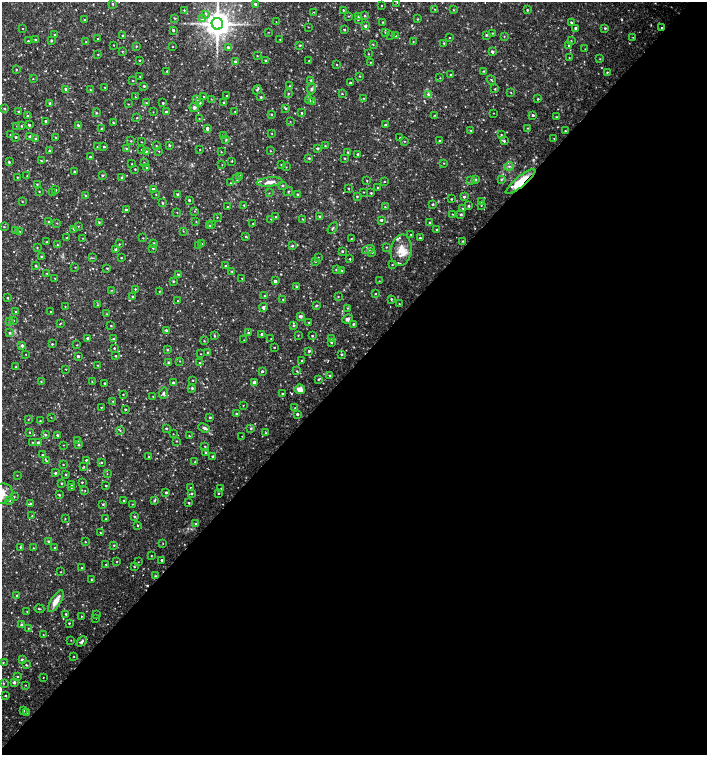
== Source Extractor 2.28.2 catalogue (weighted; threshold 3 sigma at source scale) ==
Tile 12 of 4 x 4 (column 4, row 3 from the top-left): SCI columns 4454-5863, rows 1507-3012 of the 6024 x 6030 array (HDU 1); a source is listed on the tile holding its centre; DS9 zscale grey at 2 x 2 block average (1 PNG px = mean of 2 x 2 image px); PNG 709 x 757 px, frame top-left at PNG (2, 2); each listed source drawn as its Kron ellipse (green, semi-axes under 4 px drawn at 4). Shown black and unused: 52% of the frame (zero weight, under 2 of 3 exposures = <1% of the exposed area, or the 3 px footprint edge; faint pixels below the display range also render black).
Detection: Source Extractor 2.28.2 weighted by HDU 2 'WHT'; one run over the whole footprint, this tile lists its part. Background 0.0326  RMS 0.004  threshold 0.0181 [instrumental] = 3 sigma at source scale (4.5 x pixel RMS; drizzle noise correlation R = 1.50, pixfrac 1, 0.0396/0.0396 arcsec/px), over >= 5 px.
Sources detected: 540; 1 too faint to see at this stretch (2 x 2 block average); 2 cosmic-ray / hot-pixel residue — neither listed nor drawn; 1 coinciding with a brighter row at this scale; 7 inside a brighter listed object's ellipse — not listed separately; of the other 529, all 500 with FLUX_AUTO >= 0.331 (the completeness limit of this list) listed and drawn (29 fainter detections not listed), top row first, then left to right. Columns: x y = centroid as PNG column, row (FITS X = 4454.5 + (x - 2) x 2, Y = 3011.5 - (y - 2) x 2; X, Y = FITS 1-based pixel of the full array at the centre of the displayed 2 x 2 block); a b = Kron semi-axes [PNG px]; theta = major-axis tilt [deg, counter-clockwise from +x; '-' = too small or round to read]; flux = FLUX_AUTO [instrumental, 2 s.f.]
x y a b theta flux
397 2 2 2 - 0.45
113 4 3 2 - 0.92
255 4 3 3 - 2
382 6 2 2 - 0.42
435 9 2 2 - 0.4
184 10 3 2 - 0.67
343 10 2 2 - 0.72
454 10 3 2 - 0.57
527 10 2 2 - 1
314 12 2 2 - 0.39
205 14 4 3 - 2.3
348 16 2 2 - 0.43
358 16 3 2 - 0.67
365 16 2 2 - 0.82
175 18 3 2 - 0.73
203 19 4 4 - 2.3
358 19 2 2 - 0.64
418 19 2 2 - 0.68
84 20 3 2 - 0.63
276 22 2 2 - 0.35
383 22 2 2 - 0.63
571 22 3 2 - 1
217 24 6 5 - 1400
365 26 2 2 - 2.4
308 27 2 2 - 0.35
22 28 2 2 - 0.51
576 28 2 2 - 3.1
605 28 3 2 - 1.1
662 28 3 2 - 1.2
344 29 2 2 - 0.97
173 30 2 2 - 1.8
268 32 2 2 - 0.33
386 32 3 2 - 0.82
492 33 2 2 - 0.48
55 35 2 2 - 0.82
391 35 2 2 - 0.37
486 35 3 2 - 1.1
122 36 2 2 - 0.67
396 36 3 2 - 0.52
504 36 2 2 - 0.47
633 37 3 2 - 0.41
450 38 2 2 - 0.52
98 39 2 2 - 1.1
280 39 2 2 - 0.5
35 40 2 2 - 0.54
28 41 2 2 - 0.91
51 41 2 2 - 1.2
571 41 2 2 - 0.54
86 42 3 2 - 0.58
413 42 2 2 - 0.44
444 43 2 2 - 0.67
373 44 3 2 - 0.6
113 45 2 2 - 0.46
300 45 2 2 - 1
569 45 3 3 - 1.5
136 46 2 2 - 0.66
173 47 2 2 - 0.36
228 47 3 3 - 1.6
585 49 2 2 - 0.42
122 51 3 2 - 0.6
492 52 2 2 - 2.3
98 54 2 2 - 0.54
368 54 2 2 - 0.44
257 56 2 2 - 0.58
569 58 2 2 - 0.45
600 59 2 2 - 0.43
139 60 2 2 - 0.69
265 60 2 2 - 0.91
309 61 3 2 - 0.6
236 62 3 3 - 1.8
370 62 2 2 - 0.36
337 65 2 2 - 0.44
16 69 2 2 - 0.66
167 71 2 2 - 0.7
484 71 3 2 - 0.74
607 72 2 2 - 0.69
451 75 2 2 - 0.85
140 76 2 2 - 0.45
359 76 3 2 - 0.65
440 78 3 2 - 0.4
33 79 2 2 - 0.5
311 80 2 2 - 0.82
491 80 5 2 - 0.66
133 81 2 2 - 0.72
350 83 3 2 - 0.97
144 86 3 2 - 1.3
290 86 2 2 - 0.67
105 87 2 2 - 0.56
66 89 3 2 - 2.7
311 89 6 3 80 1.5
495 89 2 2 - 0.68
90 90 3 2 - 0.56
257 90 5 3 - 1.2
288 93 3 2 - 0.6
342 93 2 2 - 0.53
511 93 4 2 - 0.4
428 94 4 3 - 2.3
226 95 2 2 - 0.43
204 96 2 2 - 0.51
135 97 2 2 - 0.42
261 97 2 2 - 1.3
364 98 2 2 - 0.48
197 99 3 3 - 1
211 99 2 2 - 0.36
538 99 3 2 - 0.66
309 100 4 3 - 1.4
312 101 3 3 - 0.91
224 102 2 2 - 1.7
50 103 2 2 - 1.8
146 103 2 2 - 0.88
163 103 2 2 - 1.2
200 103 3 3 - 1.4
128 104 2 2 - 0.45
4 108 3 2 - 0.83
194 108 4 4 - 1.9
285 108 3 2 - 0.87
18 111 2 2 - 0.83
235 111 2 2 - 0.45
153 112 2 2 - 0.37
166 112 4 2 - 2.4
96 113 3 2 - 0.76
302 113 2 2 - 0.81
494 113 2 2 - 0.34
271 114 2 2 - 0.8
434 115 2 2 - 0.48
533 115 3 2 - 1.3
28 116 3 2 - 1.2
556 117 2 2 - 0.56
137 118 2 2 - 0.54
199 118 2 2 - 0.41
46 121 2 2 - 2.1
290 122 2 2 - 0.35
113 123 2 2 - 0.73
29 125 3 2 - 1.4
385 125 2 2 - 1.3
17 126 2 2 - 0.46
21 126 2 2 - 0.88
79 126 4 2 - 2.4
101 128 3 2 - 0.6
207 128 3 2 - 2.7
528 128 2 2 - 0.46
471 130 2 2 - 0.71
565 131 2 2 - 0.74
272 134 2 2 - 0.4
501 134 2 2 - 0.69
10 135 2 2 - 0.97
30 136 2 2 - 1.2
224 136 4 2 - 1.3
16 137 3 3 - 1.1
56 137 2 2 - 0.4
35 138 2 2 - 1
400 138 2 2 - 0.37
554 138 2 2 - 0.5
226 140 3 3 - 0.82
131 141 2 2 - 0.6
404 141 2 2 - 0.56
440 141 2 2 - 1.8
504 141 4 3 - 1.4
141 142 2 2 - 0.36
156 145 2 2 - 0.44
104 146 2 2 - 0.98
170 146 3 2 - 1.1
325 146 2 2 - 0.51
97 147 2 2 - 0.47
126 148 3 2 - 0.64
318 148 3 2 - 1.6
142 149 2 2 - 0.59
200 149 2 2 - 0.48
49 151 3 2 - 0.93
146 151 3 2 - 1.3
159 151 2 2 - 0.35
270 151 2 2 - 0.46
221 152 2 2 - 0.44
348 152 2 2 - 0.9
358 154 2 2 - 0.97
90 157 3 2 - 1.2
309 158 3 2 - 1.1
345 158 3 2 - 0.81
41 161 2 2 - 0.54
232 161 2 2 - 0.6
9 162 3 3 - 0.88
144 163 2 2 - 0.4
444 163 2 2 - 0.4
132 164 2 2 - 0.4
281 164 2 2 - 0.47
222 165 2 2 - 0.34
509 166 4 3 - 1.3
286 167 2 2 - 0.35
147 168 3 3 - 0.98
135 169 2 2 - 0.57
74 172 2 2 - 1.3
102 175 3 2 - 0.77
27 176 2 2 - 0.44
240 176 3 2 - 1.1
17 177 2 2 - 0.54
122 178 2 2 - 1.7
237 179 3 2 - 1.9
501 179 3 2 - 0.73
471 180 2 2 - 0.53
476 180 3 3 - 1.2
367 181 2 2 - 0.47
384 181 2 2 - 0.54
270 182 13 4 5 5.3
520 182 18 5 39 18
231 183 2 2 - 0.54
37 184 2 2 - 0.73
282 185 3 3 - 0.96
348 188 2 2 - 0.49
378 188 2 2 - 0.52
153 189 2 2 - 2.7
56 190 2 2 - 1.1
39 191 2 2 - 0.52
288 191 5 2 - 0.8
364 192 2 2 - 0.4
53 193 2 2 - 0.38
269 193 3 2 - 0.45
371 193 2 2 - 0.8
156 194 2 2 - 0.51
178 194 2 2 - 1.6
297 194 2 2 - 0.71
86 196 2 2 - 1.5
357 196 2 2 - 0.92
464 197 3 3 - 1.3
452 199 2 2 - 0.77
189 200 2 2 - 1.3
22 201 2 2 - 0.52
482 202 3 2 - 1.8
163 203 2 2 - 0.92
433 204 2 2 - 1.2
244 205 3 2 - 0.69
481 205 2 2 - 0.53
469 206 2 2 - 1.2
227 207 2 2 - 0.55
385 207 3 2 - 0.58
463 208 2 2 - 0.58
126 210 3 2 - 1.6
194 211 2 2 - 0.48
177 212 2 2 - 0.39
453 214 2 2 - 0.43
461 215 2 2 - 1.1
217 217 2 2 - 0.43
276 217 2 2 - 0.59
320 217 3 3 - 1.6
271 219 2 2 - 0.4
302 219 2 2 - 0.5
381 220 2 2 - 1.8
49 222 3 2 - 1.7
99 222 2 2 - 0.74
196 222 3 2 - 0.6
57 223 2 2 - 0.45
253 223 2 2 - 0.51
430 223 3 2 - 1.5
212 224 2 2 - 0.45
209 225 2 2 - 1
78 226 2 2 - 0.5
4 227 2 2 - 0.59
333 228 6 2 56 1.3
74 229 4 2 - 0.74
437 230 2 2 - 0.96
15 231 2 2 - 0.43
20 231 2 2 - 0.52
183 231 3 2 - 0.41
411 234 2 2 - 0.43
246 237 3 3 - 1.1
67 238 3 2 - 0.63
82 238 2 2 - 0.36
143 238 2 2 - 0.5
420 238 2 2 - 1.1
351 239 2 2 - 0.42
463 241 3 3 - 0.61
47 242 2 2 - 0.54
153 243 2 2 - 1.6
119 244 2 2 - 0.49
202 244 3 2 - 0.82
57 245 2 2 - 0.6
198 246 2 2 - 0.47
292 246 3 3 - 1.1
386 247 2 2 - 0.6
37 248 2 2 - 0.58
153 248 2 2 - 0.54
116 249 3 3 - 2.1
368 249 6 4 18 2.2
401 250 16 10 81 13
342 251 2 2 - 1.3
372 252 3 3 - 1.3
42 257 3 3 - 1.2
318 257 2 2 - 0.34
92 258 3 2 - 0.67
121 258 2 2 - 0.66
350 259 2 2 - 0.78
315 261 3 3 - 0.99
392 265 2 2 - 0.51
35 266 2 2 - 1.2
225 266 2 2 - 1.1
75 267 2 2 - 0.36
107 268 2 2 - 0.84
336 270 2 2 - 0.67
341 270 3 2 - 1.1
232 272 3 2 - 0.44
46 273 2 2 - 0.41
178 274 3 2 - 1
55 278 2 2 - 0.78
242 278 2 2 - 0.37
173 281 2 2 - 1.2
275 281 2 2 - 2.5
379 281 2 2 - 0.4
296 286 2 2 - 1.1
135 289 2 2 - 0.71
112 290 3 2 - 0.53
159 291 2 2 - 0.51
376 294 2 2 - 0.81
132 296 2 2 - 0.68
265 296 3 3 - 1.4
338 296 2 2 - 0.55
7 298 2 2 - 0.77
391 299 3 2 - 1
283 300 2 2 - 0.42
178 301 2 2 - 0.33
399 304 2 2 - 0.41
97 305 2 2 - 0.45
316 305 4 2 - 0.77
65 306 2 2 - 0.37
263 307 4 3 - 2.7
347 308 2 2 - 0.52
51 311 2 2 - 0.74
15 312 2 2 - 0.71
106 314 2 2 - 0.35
300 316 3 2 - 3
348 319 5 4 - 2.1
13 320 2 2 - 1.2
10 321 3 3 - 1
309 322 3 2 - 0.85
60 324 3 2 - 0.69
353 324 2 2 - 1
294 325 3 2 - 1.1
111 326 3 2 - 0.58
166 330 3 3 - 1.7
9 333 3 3 - 1.3
249 333 2 2 - 1.5
262 334 3 3 - 3.4
298 335 3 2 - 0.49
214 336 3 2 - 0.65
312 336 2 2 - 0.91
87 338 3 3 - 1.2
331 338 2 2 - 0.42
113 339 3 3 - 0.93
271 339 2 2 - 0.52
244 340 2 2 - 0.36
204 341 2 2 - 0.64
331 342 2 2 - 1.4
52 344 2 2 - 0.76
22 345 2 2 - 2.9
77 345 2 2 - 0.48
274 347 2 2 - 0.61
114 348 2 2 - 0.81
168 350 2 2 - 1
309 351 3 2 - 1.4
208 352 2 2 - 0.52
26 354 2 2 - 0.36
201 354 2 2 - 0.36
342 354 2 2 - 1.2
78 356 2 2 - 2.3
116 356 2 2 - 0.89
180 361 2 2 - 0.34
302 361 2 2 - 0.81
169 363 4 3 - 1.1
200 363 2 2 - 0.56
98 365 2 2 - 0.5
16 367 2 2 - 0.73
66 369 2 2 - 0.47
262 371 2 2 - 1.7
297 371 3 2 - 0.58
329 375 2 2 - 0.69
318 379 3 2 - 0.92
193 380 2 2 - 0.48
41 381 2 2 - 0.51
92 382 3 2 - 0.47
173 382 2 2 - 1.2
254 382 3 2 - 3.7
105 383 2 2 - 1.3
192 388 3 3 - 1.7
300 389 5 5 - 5.7
163 393 6 3 70 1.6
282 393 2 2 - 0.79
123 394 2 2 - 0.59
153 396 2 2 - 0.37
113 401 3 2 - 0.42
243 405 2 2 - 0.44
101 407 2 2 - 0.5
295 408 3 2 - 0.65
125 409 3 2 - 0.95
237 414 2 2 - 1.6
297 414 2 2 - 1.8
51 417 2 2 - 0.37
210 417 2 2 - 1
28 419 2 2 - 0.38
40 421 2 2 - 0.73
204 428 6 3 -22 2.1
251 428 3 3 - 0.72
166 429 3 2 - 0.9
120 430 3 2 - 0.67
30 432 2 2 - 0.44
266 433 3 2 - 0.7
173 434 2 2 - 0.33
46 435 3 3 - 1.2
57 435 2 2 - 1.3
189 436 2 2 - 0.58
242 436 2 2 - 0.35
78 441 2 2 - 0.83
177 441 2 2 - 0.56
32 442 2 2 - 0.46
38 442 2 2 - 1.6
63 445 2 2 - 0.33
78 445 3 2 - 1.2
205 447 4 2 - 0.72
205 452 2 2 - 0.79
42 455 2 2 - 1
213 456 2 2 - 1.4
149 457 2 2 - 0.87
86 460 2 2 - 1
46 461 4 3 - 1
101 462 2 2 - 0.73
195 462 2 2 - 0.54
63 465 2 2 - 0.66
84 466 3 2 - 0.72
55 473 2 2 - 1.3
107 474 2 2 - 0.34
17 475 2 2 - 0.4
66 475 2 2 - 0.67
82 482 2 2 - 0.79
62 483 2 2 - 0.91
71 485 2 2 - 0.5
106 486 2 2 - 0.94
71 488 2 2 - 0.4
190 488 2 2 - 0.62
221 488 2 2 - 0.53
85 490 3 2 - 0.43
166 492 2 2 - 1.5
219 493 2 2 - 0.58
2 494 11 9 31 11
192 494 3 2 - 1.1
59 495 3 2 - 0.8
14 496 2 2 - 0.54
9 500 3 3 - 1.7
124 500 3 2 - 0.67
154 500 4 2 - 1.5
189 503 2 2 - 1.1
31 504 3 2 - 2
103 504 3 2 - 0.87
132 504 2 2 - 0.42
32 516 2 2 - 0.56
135 517 2 2 - 1
65 519 2 2 - 0.56
106 519 2 2 - 0.52
196 524 3 2 - 1.2
138 525 2 2 - 0.9
100 532 2 2 - 0.49
49 541 2 2 - 2.1
85 542 2 2 - 0.58
163 543 2 2 - 0.36
114 545 3 2 - 0.76
20 547 3 2 - 0.68
33 548 2 2 - 0.38
55 548 2 2 - 1.8
151 556 3 2 - 0.47
162 560 2 2 - 1.4
117 562 2 2 - 0.42
138 562 2 2 - 0.38
106 564 2 2 - 0.69
134 567 2 2 - 0.7
82 568 2 2 - 1.3
61 572 2 2 - 0.44
155 576 3 3 - 0.8
92 580 2 2 - 0.54
17 595 2 2 - 1.2
56 601 12 5 57 8.5
39 609 5 2 - 0.88
27 611 2 2 - 0.45
66 614 2 2 - 1.3
96 615 2 2 - 0.37
81 616 2 2 - 0.4
96 618 2 2 - 0.4
69 623 2 2 - 0.81
22 625 3 2 - 2.6
28 628 2 2 - 0.41
43 635 2 2 - 0.41
71 640 2 2 - 0.37
82 641 6 3 47 3.1
74 657 2 2 - 0.44
22 660 3 2 - 2.4
3 663 2 2 - 0.52
26 665 3 2 - 0.71
18 677 2 2 - 0.98
43 677 2 2 - 0.34
14 682 2 2 - 2.5
3 683 3 2 - 0.54
25 685 2 2 - 0.35
6 696 2 2 - 0.98
23 711 2 2 - 1.1
27 712 3 2 - 0.58
Overlapping masked pixels (flux is a lower limit): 2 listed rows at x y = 662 28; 520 182
Isophote crosses this tile's border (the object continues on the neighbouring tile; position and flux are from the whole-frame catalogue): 1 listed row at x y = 2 494
Diffuse or blended objects may show on this block-average render without a row.